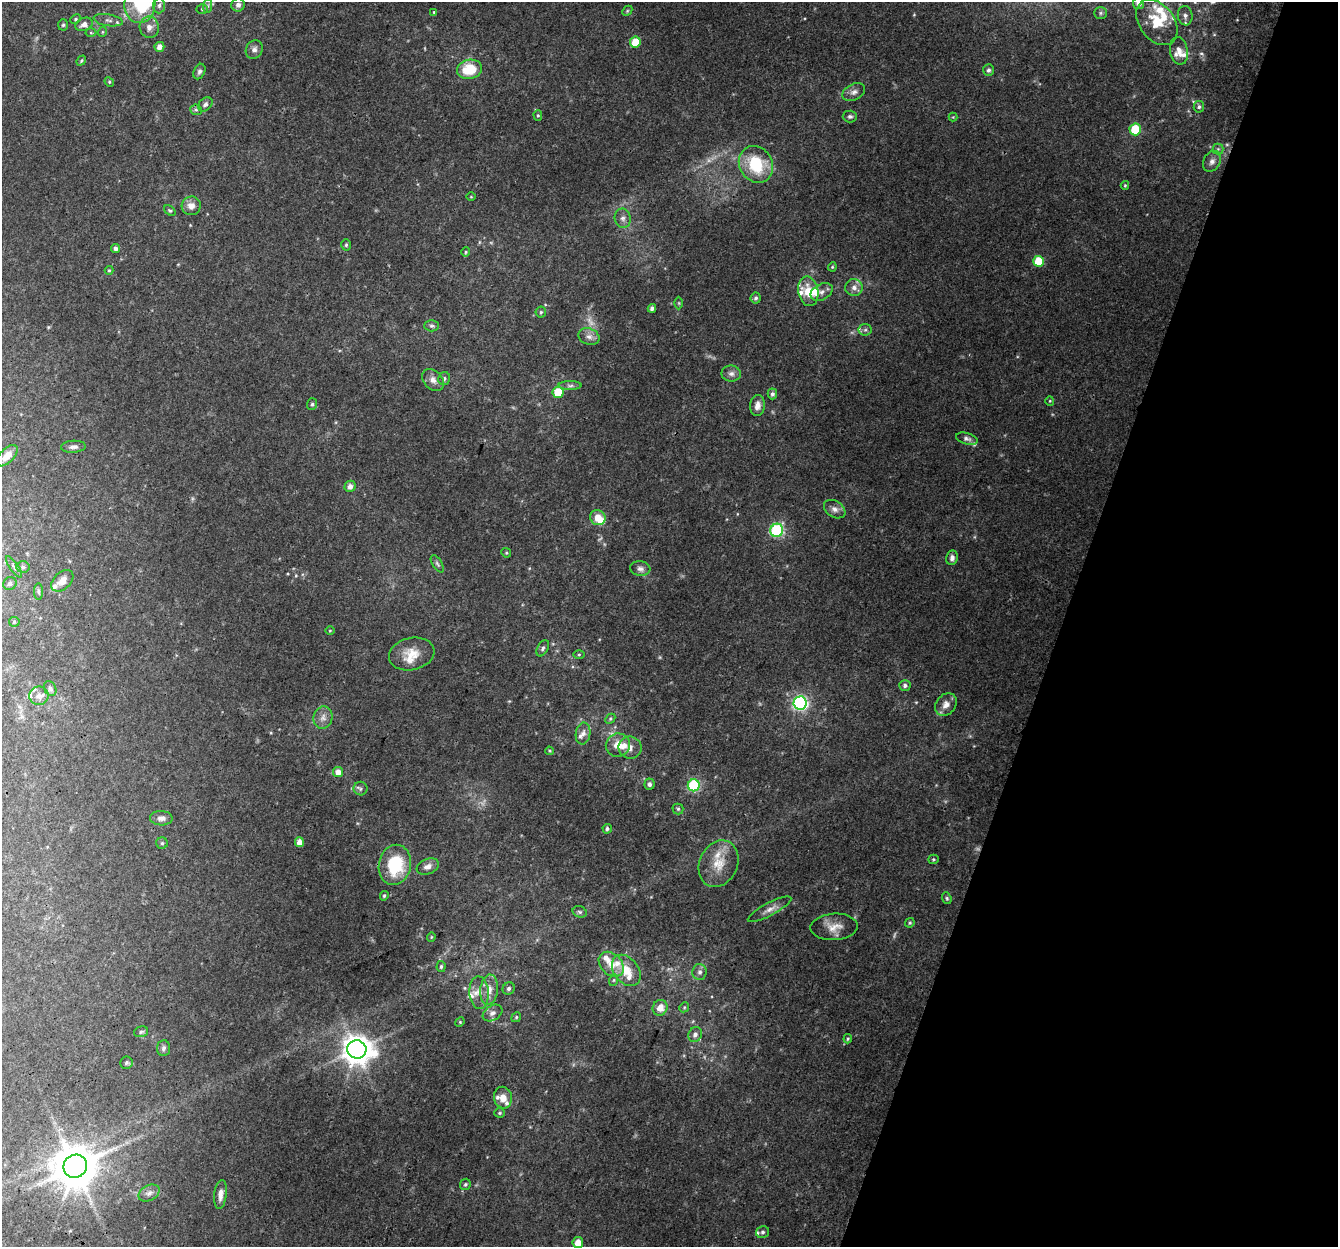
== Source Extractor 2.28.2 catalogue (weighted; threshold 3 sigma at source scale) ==
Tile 8 of 4 x 4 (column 4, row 2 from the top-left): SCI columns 4031-5366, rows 2763-4007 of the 5396 x 5587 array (HDU 1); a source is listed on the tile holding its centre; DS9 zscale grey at full resolution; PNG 1340 x 1249 px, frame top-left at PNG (2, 2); each listed source drawn as its Kron ellipse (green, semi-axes under 4 px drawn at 4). Shown black and unused: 21% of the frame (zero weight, under 3 of 4 exposures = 5% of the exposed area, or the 3 px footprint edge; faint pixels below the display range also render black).
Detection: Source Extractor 2.28.2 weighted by HDU 2 'WHT'; one run over the whole footprint, this tile lists its part. Background 0.0834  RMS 0.0054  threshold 0.0242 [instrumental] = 3 sigma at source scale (4.5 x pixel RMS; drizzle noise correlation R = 1.50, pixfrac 1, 0.0396/0.0396 arcsec/px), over >= 5 px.
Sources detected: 180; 3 too faint to see at this stretch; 1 inside a brighter object's white glare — neither listed nor drawn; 29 inside a brighter listed object's ellipse — not listed separately; the other 147 listed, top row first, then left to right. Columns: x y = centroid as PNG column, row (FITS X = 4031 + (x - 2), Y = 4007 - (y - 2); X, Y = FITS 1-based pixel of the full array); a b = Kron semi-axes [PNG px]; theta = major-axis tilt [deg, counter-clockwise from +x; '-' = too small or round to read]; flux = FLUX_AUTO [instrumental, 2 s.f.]
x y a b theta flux
1139 3 6 5 - 3.2
140 4 19 15 84 21
159 5 8 6 86 1.6
238 5 7 6 - 2.3
207 6 7 4 88 1.2
202 9 5 5 - 0.85
627 11 6 4 47 0.78
434 12 4 3 - 0.53
1100 13 6 6 - 1.2
1185 16 10 7 -82 2.5
76 19 5 4 - 0.72
108 20 14 6 -9 2.3
1157 22 25 17 -53 16
84 24 9 6 21 2.9
63 25 5 5 - 0.88
149 27 11 9 -80 3.6
102 32 5 3 - 0.49
91 33 5 3 - 0.59
635 42 5 5 - 13
159 47 5 5 - 3.4
254 50 9 8 - 2.5
1179 51 14 9 -80 4.7
81 60 5 4 - 0.74
470 69 13 9 11 19
988 70 6 5 - 1.3
199 71 8 5 66 1.4
109 82 5 4 - 0.66
854 92 12 8 27 2.9
205 104 8 6 40 1.6
1199 107 6 5 - 1.3
196 110 6 5 - 1.1
538 115 5 4 - 0.68
850 116 7 6 - 1.4
953 117 4 4 - 0.47
1135 129 6 5 - 21
1218 149 5 5 - 1.1
1212 161 11 8 60 2.8
756 164 19 16 -58 27
1125 185 4 3 - 0.61
471 197 4 3 - 0.43
191 206 9 9 - 4.3
170 211 6 4 -38 0.84
623 218 10 8 -80 2.6
346 245 5 4 - 0.94
116 249 4 4 - 1.7
466 252 5 4 - 0.61
1038 261 5 5 - 17
832 267 4 4 - 0.62
109 270 4 4 - 0.6
854 288 9 8 - 3.1
808 291 15 10 -79 8.8
822 292 12 8 26 2.9
756 298 5 5 - 1.3
679 303 6 4 -89 0.67
652 308 4 4 - 1.9
541 312 5 5 - 0.81
432 326 7 5 0 1.2
865 330 6 6 - 1.3
589 337 11 8 -22 2.9
731 374 10 8 -1 2.6
444 378 7 5 77 1.2
433 380 13 9 -46 3.2
570 386 12 4 0 1.5
558 392 5 5 - 17
772 394 5 4 - 1.5
1050 401 4 4 - 0.58
312 404 6 5 - 1.1
757 406 10 7 83 3.5
967 439 11 5 -16 1.9
73 447 12 6 3 2
7 456 13 7 47 4.8
350 486 6 5 - 2.8
835 509 11 8 -33 2.9
598 518 8 7 - 8.8
777 530 7 6 - 69
506 553 5 4 - 0.63
952 558 7 6 - 2.2
437 564 9 5 -58 1.2
14 567 12 4 -55 1.4
23 567 7 5 -3 1.2
640 569 10 7 -5 2.4
62 581 13 8 43 4.5
10 584 7 6 - 1.5
38 591 8 4 -89 1
14 622 5 5 - 0.81
330 631 4 3 - 0.44
543 648 9 5 61 1.3
412 654 23 16 13 10
579 655 5 4 - 0.69
905 686 5 5 - 1.5
50 688 8 5 -62 1.6
39 696 9 9 - 2.8
800 703 6 6 - 120
946 705 12 9 52 4.3
323 717 11 9 75 3.5
610 719 6 4 46 0.83
583 734 11 7 81 2.8
618 745 12 11 - 7.2
630 748 11 11 - 3.9
549 751 4 3 - 0.6
338 772 5 5 - 4.8
649 784 6 5 - 1.7
694 785 6 6 - 47
361 789 7 7 - 1.2
678 809 5 5 - 0.92
161 818 11 7 -1 2.7
607 829 5 4 - 1.2
299 842 5 4 - 4.2
162 843 6 5 - 1
933 859 5 4 - 0.77
719 864 24 19 65 13
395 865 20 16 79 29
428 866 11 7 21 3.3
384 896 5 4 - 0.87
947 898 6 4 -69 0.86
769 909 24 6 28 4.1
580 912 7 5 -16 1.2
910 923 5 4 - 0.74
834 927 24 13 4 7.5
431 937 4 4 - 0.54
611 964 14 10 -44 7.3
441 966 5 4 - 0.92
626 970 17 12 -52 9.7
700 972 8 7 - 1.9
614 980 6 4 71 0.71
509 989 6 5 - 1.5
489 990 15 9 85 5.4
479 993 16 9 -86 5.2
684 1007 5 4 - 0.73
660 1008 8 7 - 5.1
492 1013 10 7 31 2.7
516 1017 5 4 - 0.81
460 1022 5 4 - 0.59
141 1032 7 5 17 1.2
695 1035 8 6 60 2.5
848 1039 5 3 - 0.67
163 1048 8 6 85 1.5
357 1049 9 9 - 800
126 1063 6 6 - 1.2
503 1098 11 9 -81 5.8
499 1113 5 4 - 0.76
75 1166 12 11 - 2000
465 1184 6 5 - 0.99
149 1193 11 7 27 2.6
220 1194 15 6 83 3.7
763 1232 7 6 - 1.3
578 1242 5 5 - 5.2
Isophote crosses this tile's border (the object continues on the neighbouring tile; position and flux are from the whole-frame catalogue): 2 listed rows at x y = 1139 3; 140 4